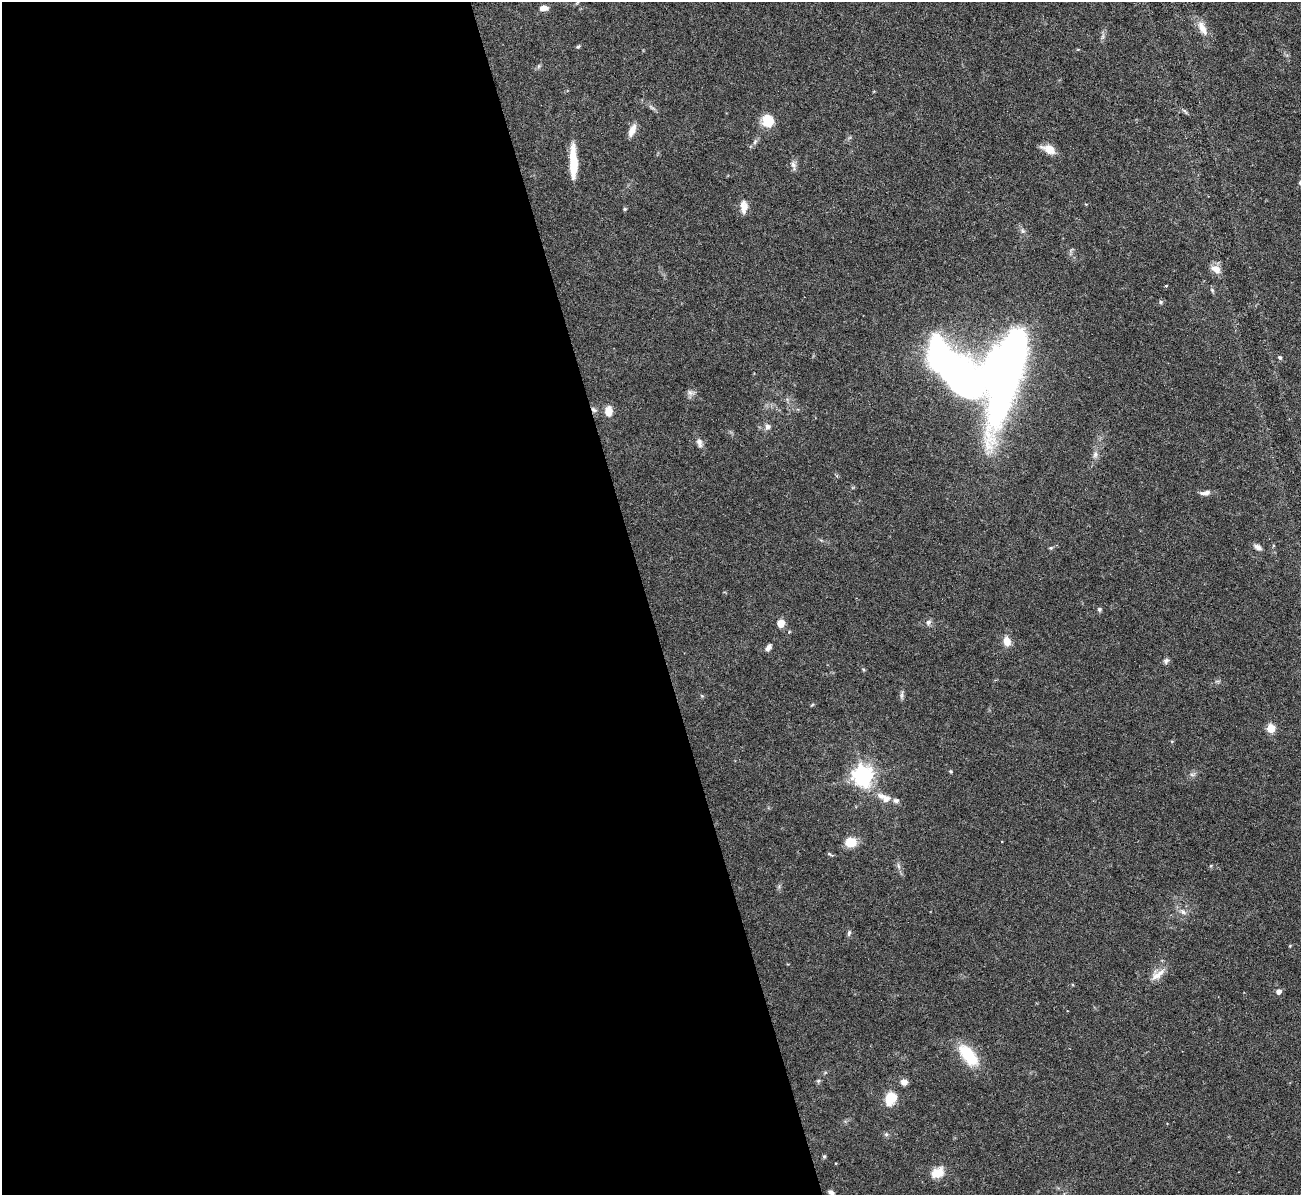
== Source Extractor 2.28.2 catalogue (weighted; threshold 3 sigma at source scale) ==
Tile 9 of 4 x 4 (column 1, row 3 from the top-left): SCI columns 1-1299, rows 1338-2530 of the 5198 x 5182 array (HDU 1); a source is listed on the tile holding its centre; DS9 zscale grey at full resolution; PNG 1303 x 1197 px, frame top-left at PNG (2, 2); no overlay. Shown black and unused: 50% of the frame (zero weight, under 3 of 6 exposures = <1% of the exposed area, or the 3 px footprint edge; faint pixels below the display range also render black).
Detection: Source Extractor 2.28.2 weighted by HDU 2 'WHT'; one run over the whole footprint, this tile lists its part. Background 0.0886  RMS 0.0033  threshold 0.0136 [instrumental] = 3 sigma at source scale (4.09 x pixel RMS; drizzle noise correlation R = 1.36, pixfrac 0.8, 0.05/0.05 arcsec/px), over >= 5 px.
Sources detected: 58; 1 inside a brighter object's white glare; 1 cosmic-ray / hot-pixel residue — not listed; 1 inside a brighter listed object's ellipse — not listed separately; the other 55 listed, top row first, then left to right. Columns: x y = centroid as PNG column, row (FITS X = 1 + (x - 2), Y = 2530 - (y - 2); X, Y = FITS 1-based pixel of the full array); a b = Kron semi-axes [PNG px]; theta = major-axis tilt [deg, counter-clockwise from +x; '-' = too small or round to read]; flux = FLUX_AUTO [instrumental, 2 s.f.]
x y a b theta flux
543 8 8 5 3 2.1
1202 28 20 9 -64 3.5
1103 36 7 4 72 0.67
578 47 5 4 - 0.41
539 66 6 4 71 0.49
768 121 14 13 - 5.7
632 130 15 7 65 2.6
755 142 8 5 68 0.81
1049 149 12 7 -25 5.1
573 162 35 7 -88 9.3
793 165 13 6 -75 1.2
744 207 17 9 -89 2.6
625 209 5 4 - 0.42
1216 269 13 9 -35 2.8
1166 286 3 3 - 0.34
1212 290 7 4 -46 0.48
1160 302 6 4 -89 0.42
1280 357 6 4 -48 0.49
1005 367 89 30 76 210
690 393 10 7 -23 1.1
608 411 10 7 86 3.4
768 426 7 7 - 1.1
699 443 13 7 -73 1.4
1095 454 8 7 - 1.2
837 476 5 3 - 0.38
1205 493 13 6 8 1.5
1258 547 11 6 -28 1.2
1099 609 6 5 - 0.57
928 622 8 7 - 0.96
781 623 8 7 - 2.8
1007 641 14 10 -75 2.6
768 648 9 5 58 1.3
1166 661 8 6 48 0.84
902 695 13 4 84 0.8
812 705 6 3 20 0.32
1271 728 5 5 - 9.6
951 771 4 4 - 0.44
1192 774 10 5 21 0.82
863 776 8 7 - 180
886 799 10 10 - 2.1
896 801 9 7 -1 0.99
851 842 9 8 - 7.8
830 854 8 3 -32 0.42
1183 911 9 7 -45 1.4
849 933 8 5 78 0.72
1158 975 23 8 39 3
1279 991 5 5 - 1.6
968 1055 29 14 -51 12
818 1081 5 5 - 0.47
904 1082 7 7 - 1.9
891 1098 13 10 63 8.1
886 1134 6 5 - 0.55
824 1156 5 4 - 0.51
937 1173 14 10 26 4.8
831 1192 7 5 -27 1.1
Isophote crosses this tile's border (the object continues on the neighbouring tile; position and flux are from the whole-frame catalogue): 1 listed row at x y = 831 1192